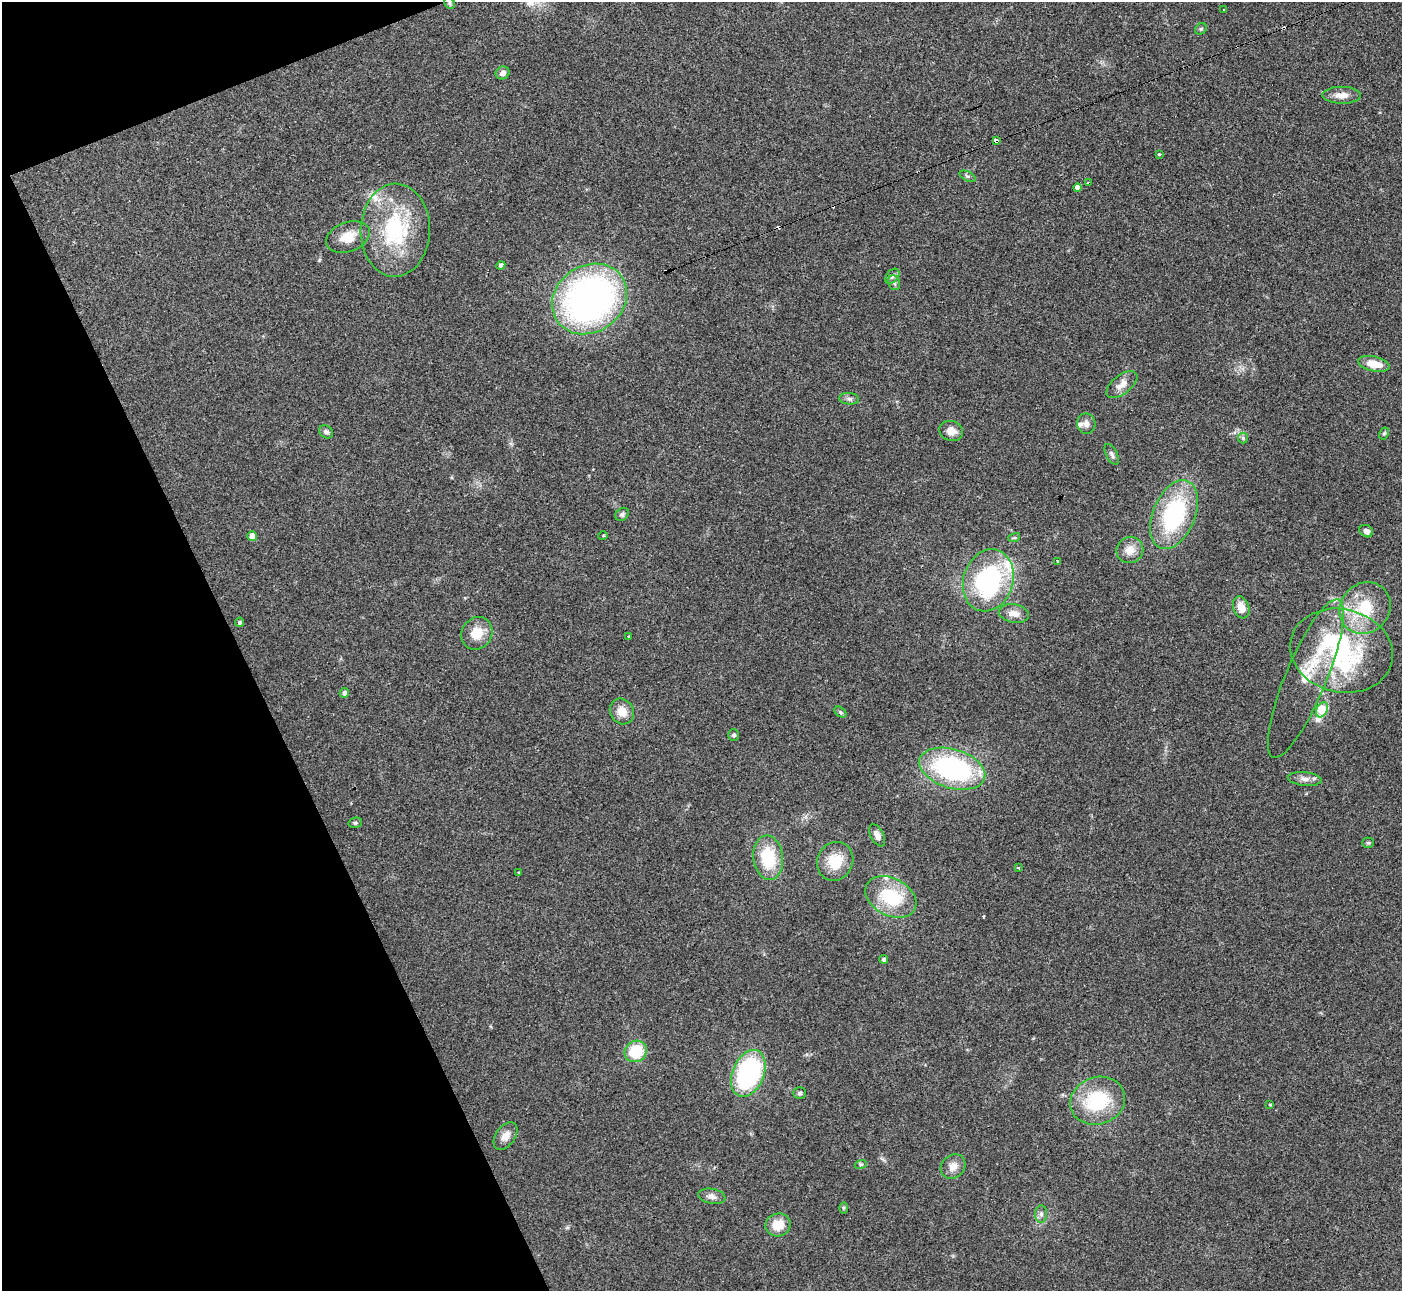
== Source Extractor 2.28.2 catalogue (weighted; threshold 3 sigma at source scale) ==
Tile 5 of 4 x 4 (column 1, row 2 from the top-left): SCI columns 2-1401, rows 2728-4016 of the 5600 x 5588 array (HDU 1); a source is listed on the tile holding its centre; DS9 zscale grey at full resolution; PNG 1404 x 1293 px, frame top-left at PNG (2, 2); each listed source drawn as its Kron ellipse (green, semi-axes under 4 px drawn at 4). Shown black and unused: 19% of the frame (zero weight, under 3 of 4 exposures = <1% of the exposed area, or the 3 px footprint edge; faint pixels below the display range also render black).
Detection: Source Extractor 2.28.2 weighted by HDU 2 'WHT'; one run over the whole footprint, this tile lists its part. Background 0.0513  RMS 0.0052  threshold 0.0234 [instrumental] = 3 sigma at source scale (4.5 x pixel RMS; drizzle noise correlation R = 1.50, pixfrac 1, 0.05/0.05 arcsec/px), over >= 5 px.
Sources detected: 79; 1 inside a brighter object's white glare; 4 cosmic-ray / hot-pixel residue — neither listed nor drawn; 4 inside a brighter listed object's ellipse — not listed separately; the other 70 listed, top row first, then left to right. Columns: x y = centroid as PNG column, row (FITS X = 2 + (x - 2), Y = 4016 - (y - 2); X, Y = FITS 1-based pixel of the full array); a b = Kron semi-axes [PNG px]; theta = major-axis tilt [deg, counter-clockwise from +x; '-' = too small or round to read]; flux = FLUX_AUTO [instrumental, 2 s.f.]
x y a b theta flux
450 3 6 5 - 0.9
1223 10 3 3 - 0.65
1201 29 6 5 - 0.81
503 73 7 6 - 2.6
1342 95 19 8 0 4.9
996 140 4 3 - 31
1160 154 3 3 - 0.97
968 176 8 4 -26 1.1
1089 183 3 2 - 1.2
1077 187 4 4 - 6.4
395 230 46 34 88 50
348 237 23 14 20 8.8
501 265 4 4 - 2.1
892 276 8 6 50 1.4
894 283 8 5 -69 1.1
589 299 39 33 35 200
1374 364 16 7 -13 8.2
1122 384 18 9 39 5
849 399 10 5 -5 1.6
1086 424 10 9 - 2.5
951 431 12 10 -19 4.5
326 432 7 6 - 1.5
1384 433 6 4 62 0.78
1243 438 5 5 - 0.86
1112 454 11 5 -62 1.6
622 514 7 6 - 1.2
1174 515 36 21 68 58
1366 531 7 6 - 2.8
252 536 5 4 - 4.4
603 536 5 3 - 0.47
1014 538 6 4 18 0.67
1130 550 14 13 - 6
1057 561 3 2 - 0.37
988 580 31 25 72 71
1241 607 11 8 -71 5.9
1365 608 27 24 48 25
1014 613 15 9 -10 4.6
240 622 4 4 - 1.1
477 633 17 15 57 9.3
628 636 3 3 - 0.4
1341 651 52 41 -14 77
1306 679 85 20 67 26
344 693 5 4 - 1.4
1322 710 8 5 64 29
622 711 13 11 -58 6.4
840 712 7 4 -37 0.88
734 735 6 5 - 1
952 769 34 19 -17 88
1305 779 17 7 -5 3.1
355 823 7 5 14 1
877 835 12 6 -62 2.8
1368 843 6 5 - 0.7
768 858 22 15 -83 24
835 861 20 17 65 13
1018 867 3 3 - 2
518 872 3 2 - 0.58
891 897 27 18 -28 27
884 959 4 4 - 1.1
636 1051 11 10 - 19
748 1073 24 15 67 78
800 1093 6 6 - 1.2
1098 1101 28 23 19 34
1270 1104 3 3 - 0.99
506 1136 15 9 55 4.3
861 1164 6 4 19 0.77
953 1166 13 11 45 4.5
712 1196 14 7 -10 2.7
843 1208 6 4 89 0.71
1041 1214 8 6 -89 1.8
778 1225 13 11 22 8.4
Overlapping masked pixels (flux is a lower limit): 3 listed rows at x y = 450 3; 996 140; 1089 183